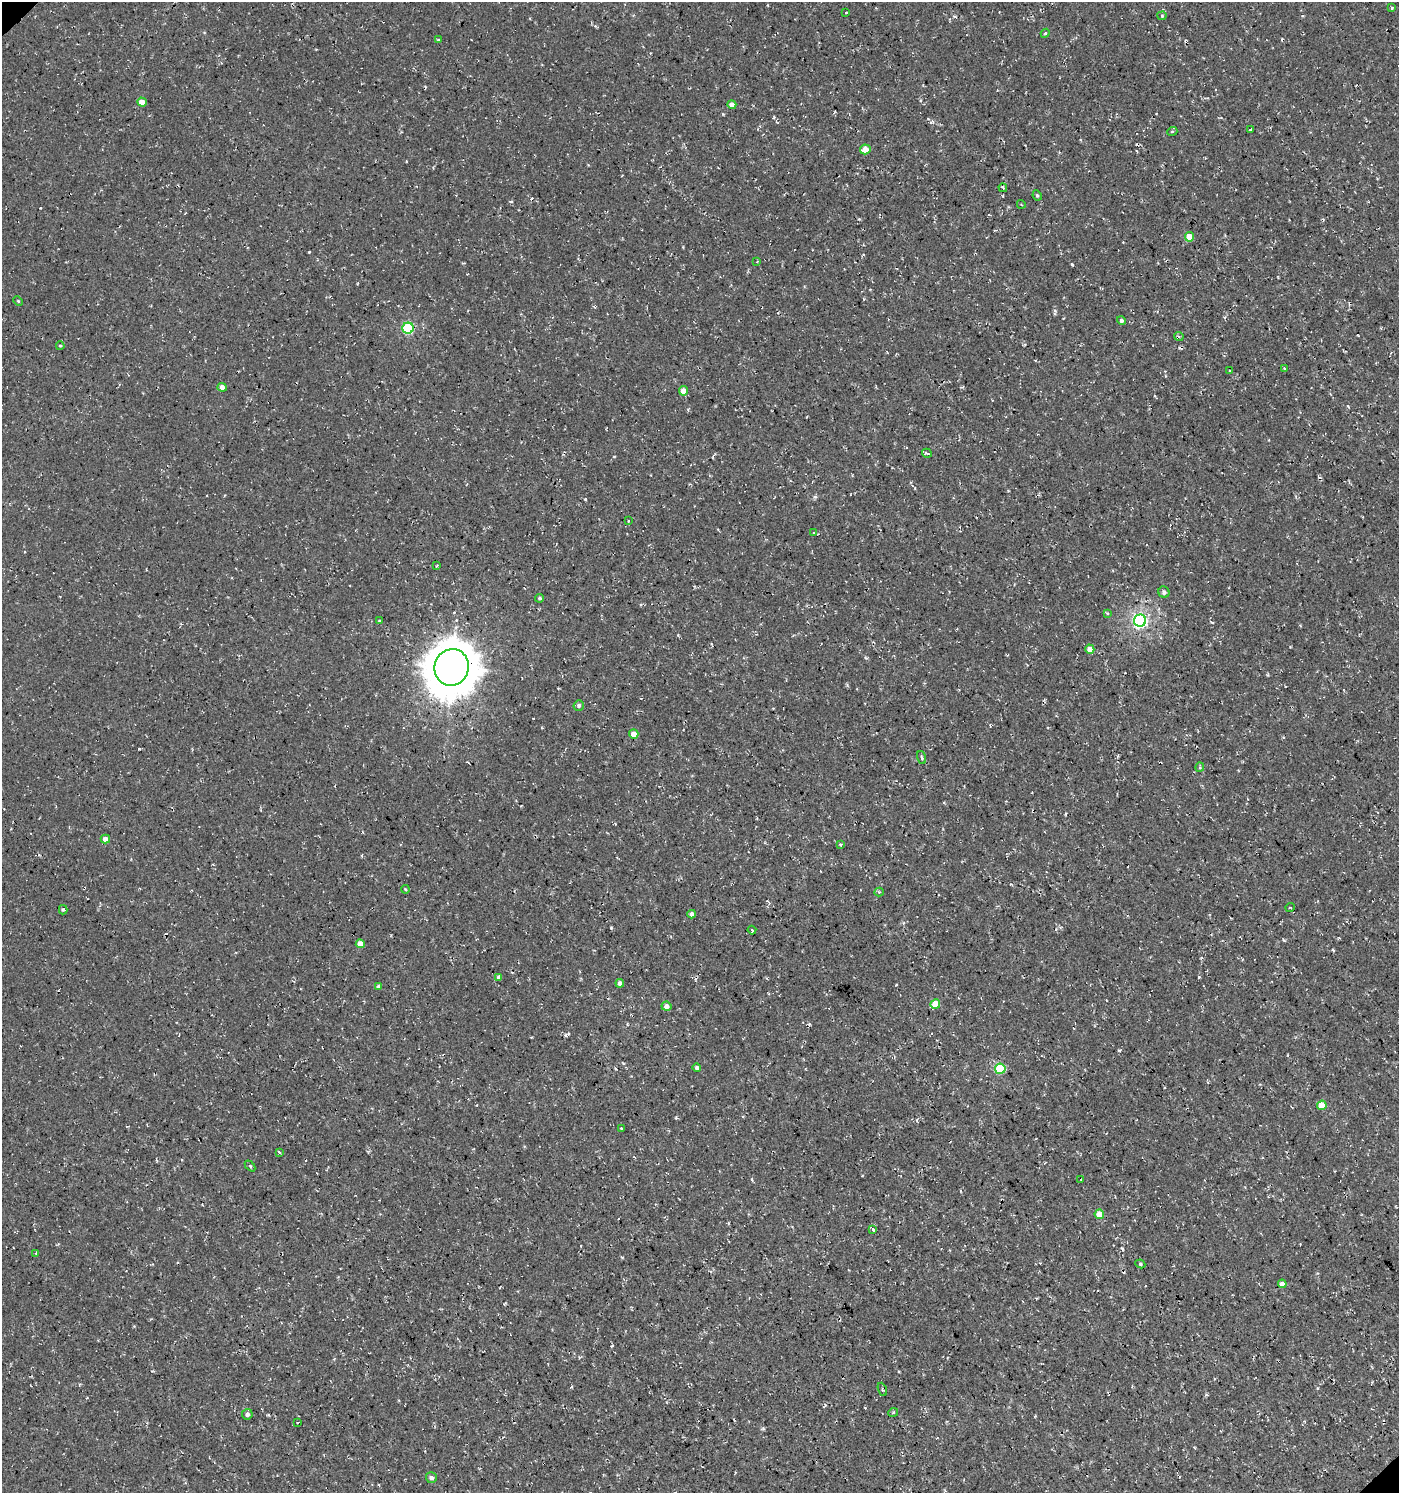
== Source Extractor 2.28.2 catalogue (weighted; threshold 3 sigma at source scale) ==
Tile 6 of 4 x 4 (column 2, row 2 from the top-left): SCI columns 1585-2981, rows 3036-4526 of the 6024 x 6064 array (HDU 1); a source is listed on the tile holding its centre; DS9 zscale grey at full resolution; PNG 1401 x 1495 px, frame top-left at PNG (2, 2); each listed source drawn as its Kron ellipse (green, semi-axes under 4 px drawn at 4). Shown black and unused: <1% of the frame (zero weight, under 3 of 4 exposures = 5% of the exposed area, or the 3 px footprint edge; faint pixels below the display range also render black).
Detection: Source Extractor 2.28.2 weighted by HDU 2 'WHT'; one run over the whole footprint, this tile lists its part. Background 5.99e-04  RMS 0.0029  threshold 0.0132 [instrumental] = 3 sigma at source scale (4.5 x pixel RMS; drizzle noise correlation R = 1.50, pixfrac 1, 0.0396/0.0396 arcsec/px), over >= 5 px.
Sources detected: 75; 5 cosmic-ray / hot-pixel residue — neither listed nor drawn; the other 70 listed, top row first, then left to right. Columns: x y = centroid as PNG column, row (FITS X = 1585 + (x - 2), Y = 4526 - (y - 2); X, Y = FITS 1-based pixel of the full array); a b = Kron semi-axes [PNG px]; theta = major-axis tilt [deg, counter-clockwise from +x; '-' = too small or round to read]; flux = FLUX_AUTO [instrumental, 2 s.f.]
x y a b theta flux
1392 8 4 4 - 0.3
846 12 3 2 - 0.23
1162 16 4 4 - 0.34
1045 33 4 4 - 0.33
439 40 4 3 - 0.37
142 102 5 4 - 2.6
732 105 4 4 - 1.6
1251 129 3 3 - 0.29
1172 132 5 3 - 0.28
865 149 5 5 - 3.4
1003 188 4 3 - 0.32
1037 195 5 3 - 0.38
1021 204 4 3 - 0.26
1189 237 5 4 - 4.4
757 261 3 2 - 0.25
18 301 5 3 - 0.28
1121 321 4 4 - 0.65
408 328 5 5 - 24
1179 336 5 4 - 0.51
60 346 4 4 - 0.3
1284 368 4 3 - 0.32
1230 371 2 2 - 0.31
222 387 4 4 - 1.6
684 391 4 4 - 2.8
927 453 5 3 - 0.77
628 521 3 2 - 0.2
813 533 3 2 - 0.22
436 566 4 2 - 0.26
1164 592 6 5 - 0.91
540 598 4 3 - 0.45
1108 613 4 3 - 0.36
380 621 4 2 - 0.36
1140 621 6 6 - 72
1090 649 5 4 - 2.1
452 667 18 17 - 880
579 705 5 5 - 0.68
634 734 4 4 - 2.6
922 758 6 3 -71 0.38
1200 767 4 4 - 0.38
105 839 5 4 - 1.8
840 844 3 2 - 0.26
405 889 4 3 - 0.28
879 892 4 4 - 0.29
1290 907 5 3 - 0.25
63 910 4 4 - 0.52
692 914 4 4 - 1.1
752 930 4 3 - 0.32
360 944 4 4 - 3.1
499 977 4 4 - 0.88
620 983 4 4 - 1
379 986 4 4 - 0.72
935 1004 5 5 - 6.5
666 1006 5 4 - 1.6
697 1068 4 4 - 0.77
1000 1069 5 5 - 16
1322 1105 5 5 - 5.9
621 1128 2 2 - 0.27
279 1152 3 3 - 1.1
250 1166 6 4 -47 0.43
1081 1180 2 2 - 0.18
1099 1214 5 4 - 4.2
872 1229 4 3 - 2.6
36 1253 3 3 - 0.24
1140 1264 5 4 - 0.42
1282 1284 4 4 - 2
882 1389 7 2 -70 0.37
893 1413 5 3 - 0.34
247 1414 5 5 - 0.84
297 1423 3 3 - 0.52
431 1478 5 5 - 1
Unlisted compact peaks at least as high as the median listed source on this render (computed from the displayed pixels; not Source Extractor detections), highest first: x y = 585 499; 1072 264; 611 928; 1199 977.